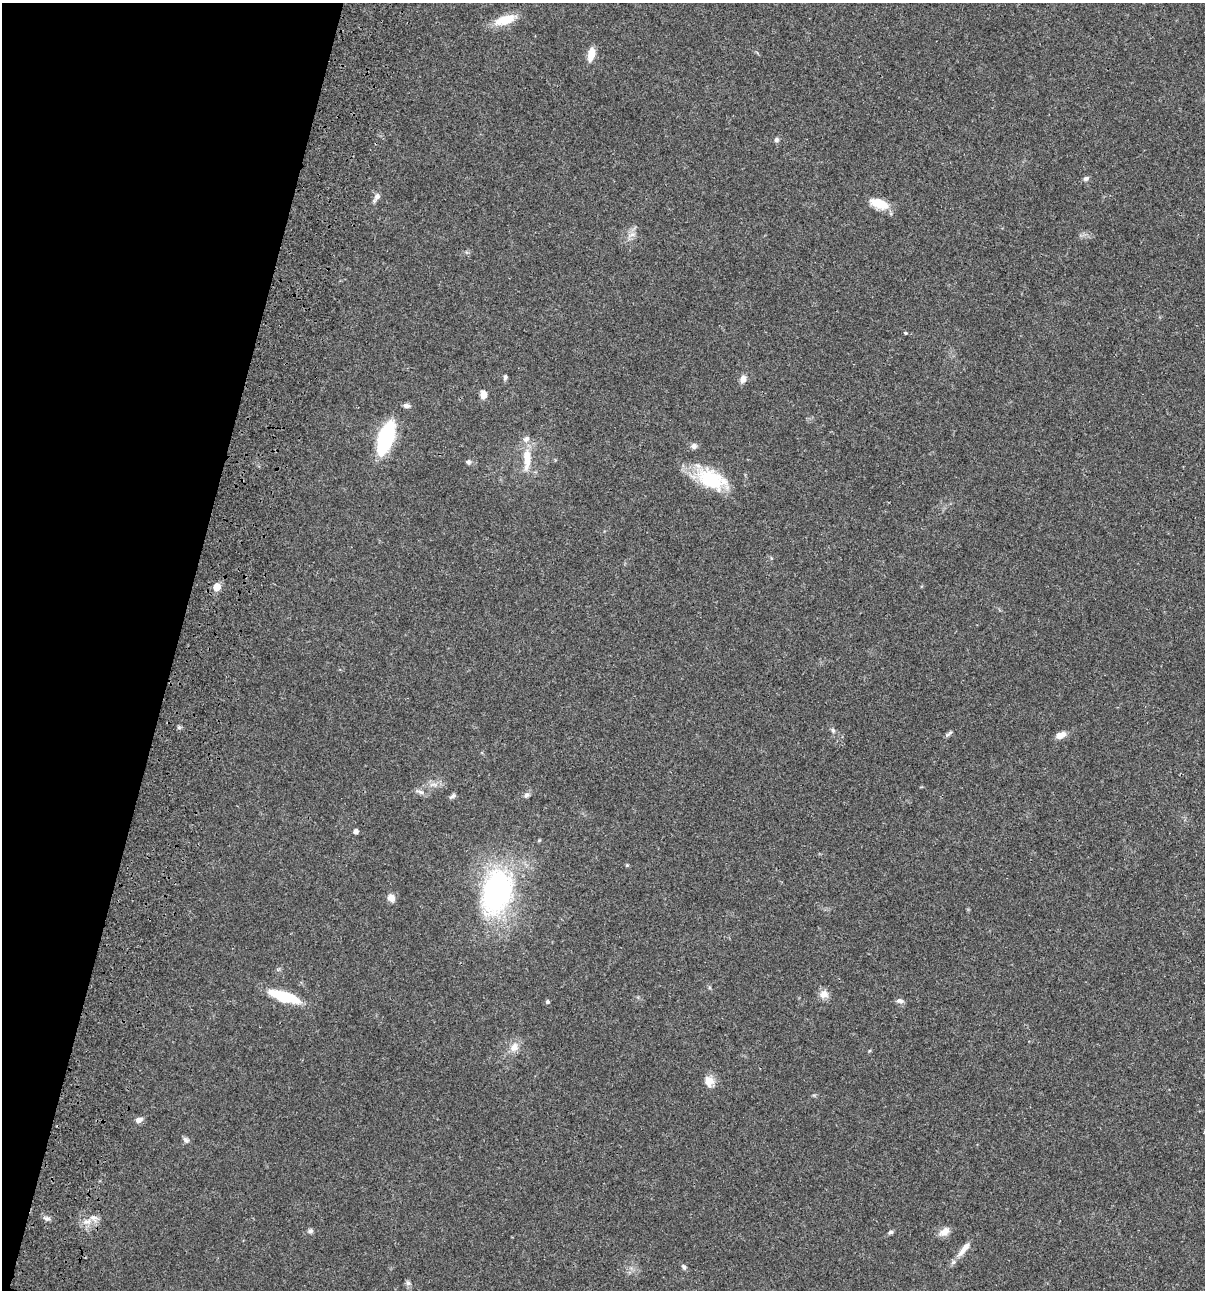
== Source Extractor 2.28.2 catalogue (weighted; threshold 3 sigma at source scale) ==
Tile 9 of 4 x 4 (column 1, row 3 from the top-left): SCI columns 235-1437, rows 1408-2695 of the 5404 x 5390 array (HDU 1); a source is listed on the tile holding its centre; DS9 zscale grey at full resolution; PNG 1207 x 1292 px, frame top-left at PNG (2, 3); no overlay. Shown black and unused: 15% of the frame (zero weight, under 3 of 4 exposures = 9% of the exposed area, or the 3 px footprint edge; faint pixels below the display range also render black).
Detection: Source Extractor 2.28.2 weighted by HDU 2 'WHT'; one run over the whole footprint, this tile lists its part. Background 0.047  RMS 0.0061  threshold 0.0276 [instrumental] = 3 sigma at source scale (4.5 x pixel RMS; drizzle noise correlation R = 1.50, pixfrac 1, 0.05/0.05 arcsec/px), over >= 5 px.
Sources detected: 46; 1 inside a brighter listed object's ellipse — not listed separately; the other 45 listed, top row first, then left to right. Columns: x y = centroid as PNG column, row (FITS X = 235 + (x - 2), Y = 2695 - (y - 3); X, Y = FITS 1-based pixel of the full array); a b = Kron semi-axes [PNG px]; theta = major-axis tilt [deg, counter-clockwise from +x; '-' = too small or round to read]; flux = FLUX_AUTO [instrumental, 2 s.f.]
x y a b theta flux
505 20 27 11 16 11
591 54 14 7 78 7.5
776 140 6 6 - 1.4
1086 178 7 6 - 1.4
376 197 14 6 60 2.6
879 203 22 10 -19 11
632 234 7 5 1 1.8
905 333 5 4 - 0.69
505 377 6 5 - 1.2
743 379 9 7 70 3.2
483 394 10 7 -87 3.9
407 406 8 6 -8 1.8
386 438 20 9 71 92
694 446 7 7 - 2.1
527 459 32 9 88 11
468 462 8 5 -2 1.3
711 479 37 20 -26 32
217 587 5 5 - 11
833 730 7 5 -68 1.2
949 734 12 3 38 1.3
1060 735 10 6 19 5.2
420 792 12 5 -21 2
526 795 7 7 - 1.6
453 796 9 5 32 1.4
355 831 4 4 - 2.4
627 865 5 4 - 0.63
497 891 47 30 73 110
391 898 9 8 - 4
824 994 10 10 - 4.6
284 996 31 9 -18 25
900 1001 9 6 -8 2
547 1002 5 4 - 1.2
514 1047 14 10 69 4.9
709 1081 13 11 -72 5.8
139 1120 8 6 19 2.7
186 1140 9 6 -44 1.7
93 1217 9 5 -5 2.3
47 1218 8 4 -8 1.5
86 1222 10 5 0 2.6
310 1231 7 6 - 1.4
944 1231 13 8 33 4.7
891 1232 6 5 - 1.2
965 1247 25 7 51 5.8
684 1267 7 5 -64 1.4
408 1283 6 6 - 1.5